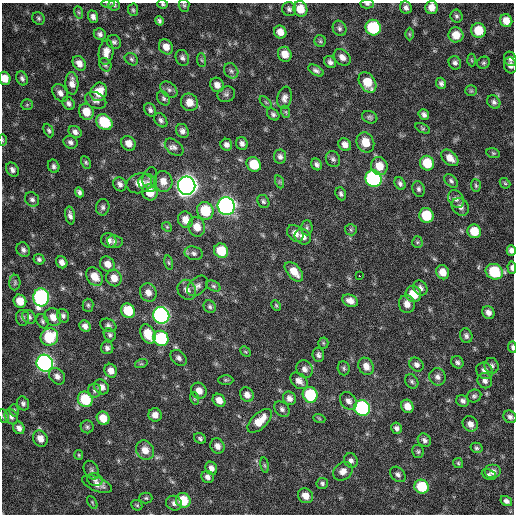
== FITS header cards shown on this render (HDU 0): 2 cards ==
NAXIS1  =                  512 / Axis length
NAXIS2  =                  512 / Axis length

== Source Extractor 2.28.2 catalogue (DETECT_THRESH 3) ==
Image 512 x 512 px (HDU 0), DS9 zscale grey, 1 PNG px = 1 image px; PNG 516 x 516 px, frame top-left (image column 1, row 512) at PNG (2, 3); each listed source drawn as its Kron ellipse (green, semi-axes under 4 px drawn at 4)
Background 367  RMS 20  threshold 61.4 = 3 sigma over >= 5 px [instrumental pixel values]
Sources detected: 251; all 251 listed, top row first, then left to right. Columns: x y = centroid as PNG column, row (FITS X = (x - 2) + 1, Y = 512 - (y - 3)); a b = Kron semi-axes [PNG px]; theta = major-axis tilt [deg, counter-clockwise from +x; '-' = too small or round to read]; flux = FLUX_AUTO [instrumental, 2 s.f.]
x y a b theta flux
108 4 6 4 1 2.1e+03
163 4 5 4 - 2.0e+03
367 4 7 4 -1 2.8e+03
114 5 6 5 - 2.4e+03
184 5 6 5 - 2.3e+03
431 7 6 6 - 1.1e+04
406 8 6 5 - 4.8e+03
289 9 7 6 - 3.8e+03
300 9 8 7 - 2.2e+04
133 10 6 5 - 2.4e+03
78 12 6 4 -70 2.1e+03
456 16 6 6 - 3.0e+03
93 17 6 5 - 5.0e+03
38 18 7 5 -46 2.8e+03
160 21 5 4 - 3.3e+03
506 21 6 6 - 1.5e+04
340 28 8 6 -63 3.9e+03
373 28 8 7 - 9.5e+04
478 30 7 7 - 2.9e+04
280 32 6 6 - 1.1e+04
100 34 6 5 - 4.3e+03
409 34 6 4 -89 1.9e+03
456 35 7 7 - 1.8e+04
320 41 6 5 - 2.5e+03
114 42 7 7 - 3.5e+03
166 47 8 6 -57 1.1e+04
106 52 12 7 84 1.1e+04
285 54 8 6 -61 1.5e+04
342 57 9 7 -41 7.6e+03
182 58 8 6 -68 4.4e+03
131 59 7 5 -35 2.9e+03
510 59 7 6 - 4.0e+03
202 60 6 4 -86 2.2e+03
472 60 6 4 -87 1.8e+03
330 62 6 5 - 4.6e+03
79 63 8 6 -53 9.4e+03
455 63 7 6 - 4.2e+03
483 63 6 6 - 2.6e+03
105 65 7 5 -58 2.8e+03
510 65 8 6 -74 6.1e+03
231 71 8 6 -55 4.5e+03
316 71 8 4 -32 4.3e+03
5 78 6 5 - 1.4e+04
22 78 7 5 -66 3.8e+03
367 82 11 7 -58 2.5e+04
72 83 11 6 -87 1.0e+04
441 83 6 5 - 4.0e+03
217 85 7 6 - 8.2e+03
169 90 10 6 -39 4.9e+03
471 91 6 5 - 2.3e+03
99 92 9 8 - 2.7e+04
60 93 9 7 -54 7.0e+03
226 94 9 7 18 4.0e+03
164 98 8 5 -58 3.2e+03
284 98 11 7 79 6.6e+03
96 100 11 8 -26 6.2e+03
189 102 9 8 - 1.4e+04
266 102 8 3 -45 1.5e+03
494 102 7 6 - 4.0e+03
69 103 7 5 -52 3.9e+03
27 105 6 5 - 2.1e+03
150 110 7 5 -60 4.1e+03
86 112 8 7 - 2.0e+04
286 112 6 4 -71 1.9e+03
273 114 7 5 -41 3.2e+03
424 115 6 5 - 4.5e+03
370 117 8 6 -21 3.1e+03
161 120 8 5 -52 3.7e+03
104 122 9 7 -42 5.1e+04
423 128 8 4 -25 2.2e+03
49 130 7 4 -64 2.7e+03
182 131 7 6 - 5.5e+03
75 132 7 5 -29 5.3e+03
3 140 6 3 -89 1.5e+03
70 142 7 6 - 4.4e+03
365 142 10 8 -66 2.2e+04
128 143 8 6 -50 1.1e+04
242 144 6 5 - 5.2e+03
226 145 6 5 - 5.0e+03
345 145 7 6 - 7.8e+03
174 147 10 7 -39 5.6e+03
493 153 7 5 -14 1.9e+03
280 157 7 6 - 4.9e+03
450 158 10 6 -41 1.2e+04
333 159 8 7 - 4.0e+03
86 162 7 4 -63 2.2e+03
427 163 7 7 - 3.2e+04
254 164 8 7 - 3.2e+04
317 164 6 5 - 4.1e+03
54 166 7 5 -66 3.6e+03
379 166 9 8 - 1.9e+04
12 170 7 6 - 5.3e+03
150 178 11 7 74 5.0e+03
373 179 8 8 - 3.1e+05
163 181 10 9 - 1.4e+04
451 181 8 5 -47 3.2e+03
280 182 7 4 -71 1.9e+03
139 183 13 9 14 1.4e+04
148 183 9 8 - 7.5e+03
505 183 6 4 -44 1.9e+03
120 184 7 6 - 5.2e+03
400 184 7 5 -60 3.8e+03
476 185 6 5 - 2.2e+03
187 186 9 8 - 1.2e+06
419 189 8 6 -68 3.8e+03
79 192 5 4 - 3.7e+03
150 192 8 7 - 2.2e+04
341 194 7 5 -68 3.4e+03
32 199 8 6 -48 4.4e+03
456 199 9 7 -55 5.5e+03
263 201 7 5 -64 2.9e+03
226 206 9 8 - 6.6e+05
103 207 8 6 81 4.1e+03
460 207 10 8 -47 7.0e+03
205 211 9 8 - 4.7e+04
70 215 9 4 -80 4.9e+03
426 215 7 7 - 4.4e+04
185 220 8 7 - 1.5e+04
167 227 5 4 - 1.7e+03
197 227 10 8 -73 1.6e+04
307 228 7 5 88 3.0e+03
351 230 6 5 - 2.4e+03
474 231 7 6 - 2.7e+04
295 233 9 7 -48 9.4e+03
303 237 8 7 - 8.5e+03
109 240 8 7 - 6.1e+03
115 242 8 6 -6 3.8e+03
417 242 5 5 - 2.0e+03
23 250 7 6 - 4.6e+03
511 250 5 4 - 5.3e+03
221 251 7 6 - 3.8e+04
194 253 9 6 -16 4.6e+03
39 259 6 5 - 3.0e+03
62 262 6 5 - 6.4e+03
168 263 7 4 -80 2.0e+03
107 264 8 7 - 1.1e+04
512 268 6 4 -86 4.1e+03
294 272 12 6 -49 1.8e+04
443 272 7 6 - 1.4e+04
494 272 9 7 -23 6.3e+04
359 276 3 2 - 3.0e+03
95 277 10 7 -53 1.6e+04
114 278 8 7 - 1.3e+04
15 283 8 5 89 2.5e+03
197 286 12 8 45 6.2e+03
213 286 7 5 -27 2.8e+03
420 288 8 6 -51 5.4e+03
187 290 10 9 - 8.9e+03
148 293 9 8 - 9.6e+03
413 294 8 7 - 2.9e+04
41 297 9 8 - 3.2e+05
20 301 7 6 - 1.9e+04
350 301 8 5 -23 8.8e+03
407 304 9 8 - 1.0e+04
88 305 6 5 - 2.3e+03
276 305 6 4 -63 1.7e+03
210 307 6 5 - 3.1e+03
128 311 7 6 - 4.2e+04
488 312 7 6 - 6.6e+03
161 315 8 8 - 4.4e+05
63 316 7 6 - 3.7e+03
29 317 7 6 - 3.7e+03
53 317 9 8 - 1.2e+04
22 318 8 6 -85 3.5e+03
42 321 7 5 -60 2.9e+03
108 325 8 6 -25 3.6e+03
85 326 6 5 - 6.3e+03
148 334 10 7 -64 2.6e+04
110 335 7 5 -57 3.1e+03
466 336 7 6 - 4.3e+03
49 337 9 8 - 5.6e+04
161 338 8 7 - 9.8e+04
323 343 5 5 - 1.9e+03
512 347 6 3 -84 2.7e+03
107 348 6 6 - 4.4e+03
245 352 6 3 -44 1.5e+03
318 355 7 5 -83 3.8e+03
179 358 9 6 -42 4.5e+03
457 362 6 5 - 3.7e+03
45 363 8 8 - 5.7e+05
141 364 6 4 17 1.9e+03
416 365 7 6 - 4.9e+03
366 366 9 7 -59 1.0e+04
492 366 8 7 - 4.1e+03
344 368 7 6 - 2.8e+03
305 369 9 8 - 6.5e+03
111 371 7 6 - 9.2e+03
485 371 9 7 -41 8.0e+03
57 376 9 7 -47 6.3e+03
437 377 9 8 - 6.0e+03
226 380 7 4 0 2.3e+03
299 381 10 7 -42 8.5e+03
412 381 7 6 - 3.2e+03
485 381 8 7 - 5.8e+03
102 387 8 6 -44 8.2e+03
94 391 7 6 - 3.4e+03
199 391 8 7 - 1.1e+04
247 395 7 6 - 8.4e+03
310 395 8 7 - 7.2e+04
474 396 7 6 - 3.1e+03
194 398 6 4 -72 1.9e+03
289 398 7 6 - 7.2e+03
85 399 8 7 - 5.6e+04
219 400 7 5 -49 1.0e+04
348 401 10 7 -52 7.1e+03
463 401 6 5 - 4.4e+03
23 403 7 6 - 3.6e+03
407 406 7 6 - 1.2e+04
362 408 8 7 - 2.1e+05
282 409 9 6 -46 4.3e+03
14 410 6 4 -75 2.1e+03
155 415 7 6 - 8.7e+03
4 416 7 5 -68 2.6e+03
11 417 8 6 -56 4.7e+03
510 417 7 6 - 4.1e+03
103 418 7 6 - 2.0e+04
319 418 6 4 -20 1.5e+03
260 421 15 7 44 2.1e+04
470 424 8 7 - 8.4e+03
87 427 6 6 - 2.8e+03
19 428 6 5 - 6.0e+03
397 428 6 5 - 4.2e+03
40 438 8 7 - 1.1e+04
200 438 6 5 - 2.9e+03
424 440 7 6 - 4.5e+03
217 446 8 7 - 7.3e+03
476 448 6 5 - 2.6e+03
145 450 10 8 -55 1.5e+04
418 451 6 6 - 2.6e+03
79 455 5 4 - 1.5e+03
351 460 7 6 - 4.5e+03
458 463 5 5 - 1.9e+03
265 465 8 4 -81 2.0e+03
211 468 7 5 -63 6.6e+03
91 470 10 7 -62 3.3e+03
343 471 10 8 41 8.8e+03
493 472 8 7 - 7.8e+03
398 474 9 6 -43 4.7e+03
489 475 7 5 -24 3.0e+03
207 477 6 6 - 5.1e+03
95 480 8 6 -17 4.1e+03
322 483 6 5 - 2.9e+03
97 484 16 7 -23 9.6e+03
422 487 7 7 - 5.4e+04
305 496 8 7 - 1.3e+04
146 498 6 5 - 2.4e+03
183 500 7 7 - 3.5e+04
506 501 6 4 -30 4.6e+03
92 502 7 4 -60 1.8e+03
174 503 8 7 - 5.6e+03
137 505 6 4 -43 2.0e+03
At the frame edge (FLAGS 8, measured only in part): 11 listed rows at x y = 108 4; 163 4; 367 4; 114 5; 431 7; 5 78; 3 140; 511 250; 512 268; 512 347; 4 416